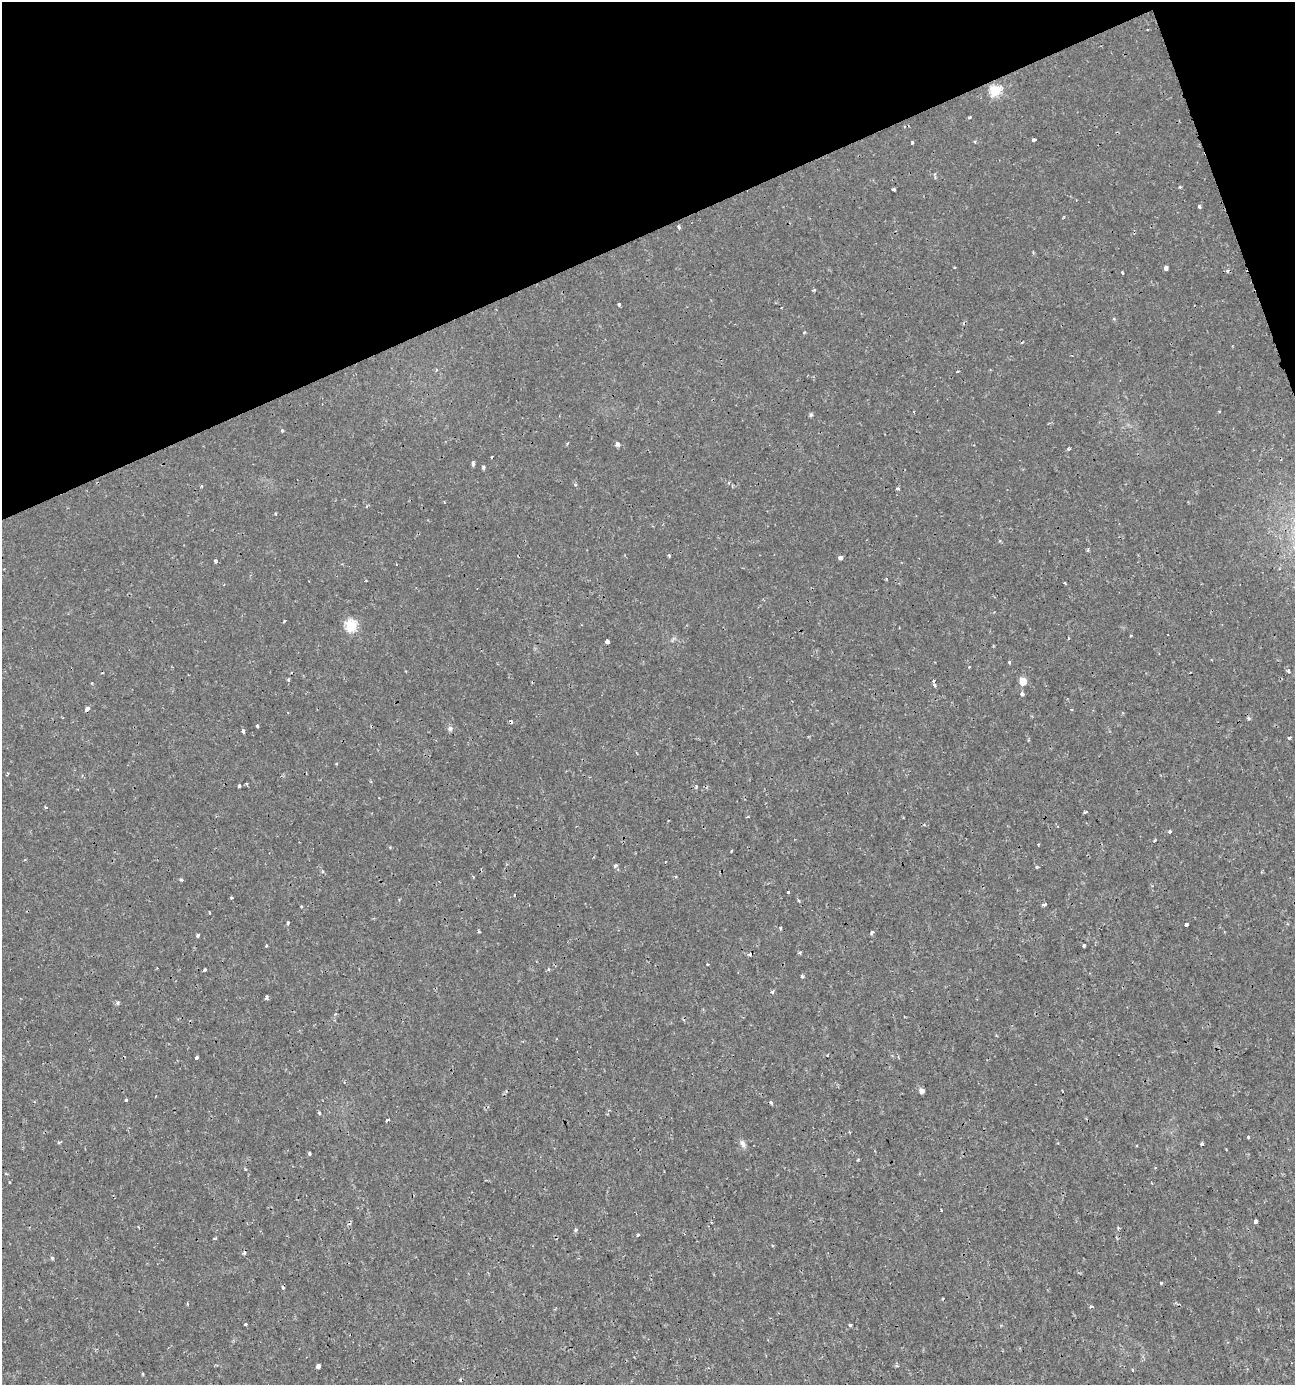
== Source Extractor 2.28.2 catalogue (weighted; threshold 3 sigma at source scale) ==
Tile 3 of 4 x 4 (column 3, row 1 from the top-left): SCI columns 2722-4014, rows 4154-5536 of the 5403 x 5550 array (HDU 1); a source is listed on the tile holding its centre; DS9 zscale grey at full resolution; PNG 1297 x 1387 px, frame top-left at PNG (2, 2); no overlay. Shown black and unused: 19% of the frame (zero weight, under 2 of 3 exposures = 1% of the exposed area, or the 3 px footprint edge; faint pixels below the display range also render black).
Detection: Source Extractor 2.28.2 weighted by HDU 2 'WHT'; one run over the whole footprint, this tile lists its part. Background 0.00179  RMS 0.0012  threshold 0.00521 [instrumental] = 3 sigma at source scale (4.5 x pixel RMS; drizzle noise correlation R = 1.50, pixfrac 1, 0.0396/0.0396 arcsec/px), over >= 5 px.
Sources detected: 114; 9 cosmic-ray / hot-pixel residue — not listed; the other 105 listed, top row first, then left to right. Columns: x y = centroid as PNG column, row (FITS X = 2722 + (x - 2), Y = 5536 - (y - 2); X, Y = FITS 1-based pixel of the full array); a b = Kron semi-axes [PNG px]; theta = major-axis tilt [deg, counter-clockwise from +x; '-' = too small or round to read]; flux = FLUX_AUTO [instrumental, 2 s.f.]
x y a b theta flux
995 91 6 6 - 9.9
970 117 4 3 - 0.15
1034 140 3 3 - 0.71
912 142 3 3 - 0.19
894 189 3 3 - 0.29
1199 206 4 3 - 0.22
679 227 4 3 - 0.21
1165 268 4 3 - 0.85
1227 271 5 4 - 0.16
1122 272 3 2 - 0.14
619 304 4 3 - 0.27
804 332 3 3 - 0.16
1022 342 4 2 - 0.11
957 371 3 2 - 0.1
1219 411 3 2 - 0.12
811 414 4 4 - 0.22
282 431 4 3 - 0.14
567 444 4 4 - 0.13
617 444 4 4 - 0.75
1069 449 4 3 - 0.18
491 457 3 3 - 0.25
473 464 4 3 - 0.44
483 467 4 4 - 0.24
575 484 5 3 - 0.12
202 486 4 3 - 0.15
669 555 4 3 - 0.14
840 558 4 3 - 0.63
215 561 5 3 - 0.15
366 580 3 2 - 0.083
1065 583 4 2 - 0.12
285 620 4 2 - 0.11
351 626 6 6 - 11
607 641 4 3 - 0.5
1009 662 3 3 - 0.21
969 667 3 3 - 0.13
1288 671 6 4 -55 0.22
288 680 4 4 - 0.14
1023 681 5 5 - 2.6
934 684 7 3 -79 0.43
1022 694 4 3 - 0.84
87 709 4 3 - 0.76
1249 718 5 4 - 0.18
257 726 3 3 - 0.2
450 728 7 7 - 0.31
243 731 4 3 - 0.28
1289 738 4 3 - 0.2
336 764 4 2 - 0.088
239 786 3 3 - 0.39
696 786 3 3 - 0.36
1085 812 3 3 - 0.29
748 817 4 2 - 0.12
1170 832 3 3 - 0.53
1155 840 3 3 - 0.14
732 851 3 2 - 0.17
615 866 5 4 - 0.18
1037 867 4 4 - 0.15
181 880 5 3 - 0.15
788 892 3 3 - 0.42
231 898 3 3 - 0.2
799 901 5 3 - 0.14
1044 904 4 3 - 0.37
301 906 3 3 - 0.11
288 923 4 3 - 0.19
1186 924 4 3 - 0.31
780 928 4 3 - 0.19
872 932 5 3 - 0.29
198 935 4 3 - 0.22
1084 945 4 3 - 0.19
266 946 3 3 - 0.12
800 952 3 3 - 0.25
708 964 3 2 - 0.15
548 969 4 4 - 0.16
205 970 4 3 - 0.21
802 976 4 3 - 0.2
772 992 3 3 - 0.52
267 997 4 3 - 0.39
117 1003 5 4 - 0.25
335 1014 4 4 - 0.15
827 1055 3 2 - 0.093
196 1058 3 3 - 1.5
921 1091 5 4 - 0.61
126 1100 3 3 - 1
770 1102 4 3 - 0.27
319 1112 3 3 - 0.41
387 1120 4 3 - 0.27
1248 1137 3 3 - 0.77
743 1144 10 6 -53 0.45
1202 1144 3 3 - 0.21
310 1153 4 3 - 0.25
858 1160 4 3 - 0.099
7 1174 4 3 - 0.11
1255 1221 4 3 - 1.1
138 1227 3 2 - 0.12
1118 1228 4 4 - 0.18
575 1230 5 4 - 0.19
637 1235 3 3 - 0.42
244 1253 5 4 - 0.23
52 1258 5 4 - 0.23
1161 1283 3 3 - 0.58
1091 1307 3 3 - 0.59
245 1324 3 3 - 0.15
850 1325 3 3 - 0.19
318 1366 5 4 - 0.4
897 1366 5 3 - 0.15
143 1373 3 3 - 0.29